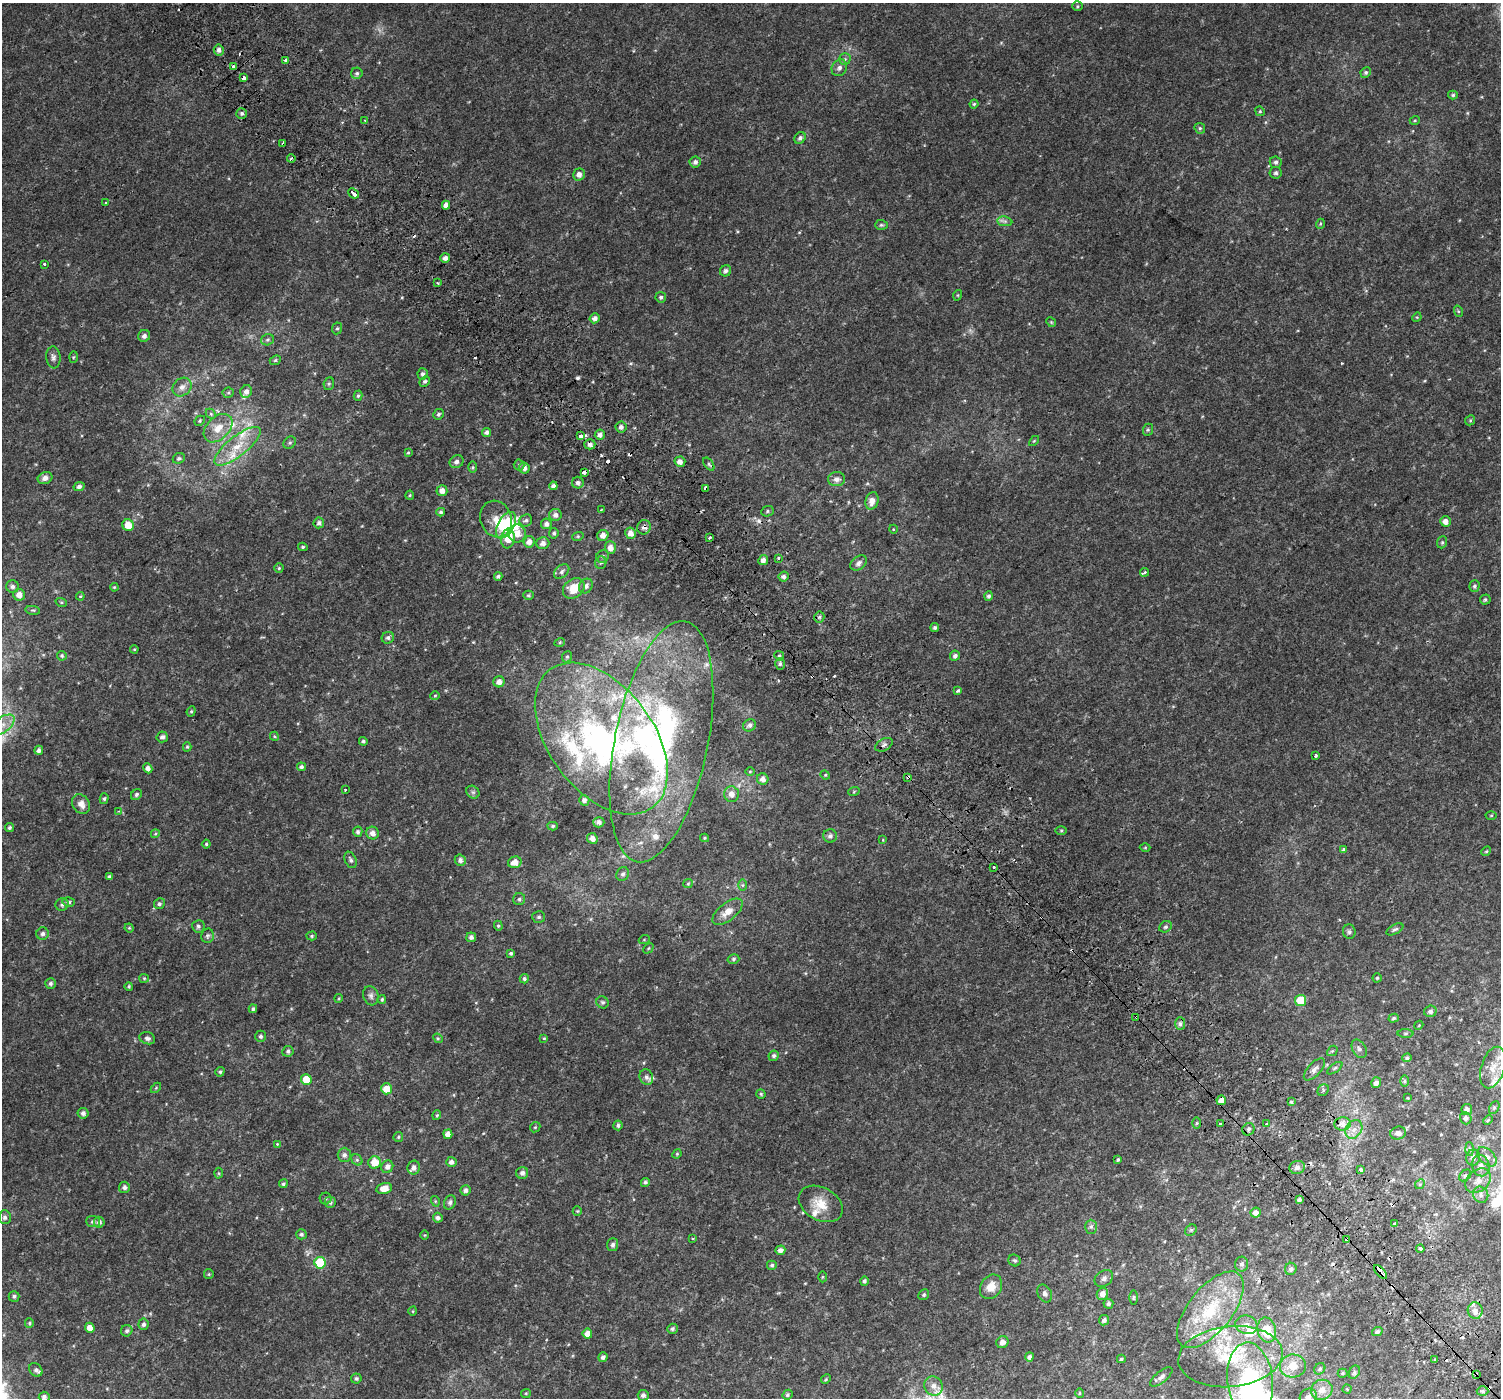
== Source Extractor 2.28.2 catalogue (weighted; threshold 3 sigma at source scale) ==
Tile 6 of 4 x 4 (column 2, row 2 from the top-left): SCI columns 1561-3059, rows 3004-4399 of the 6106 x 6071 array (HDU 1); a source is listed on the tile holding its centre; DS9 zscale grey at full resolution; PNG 1503 x 1400 px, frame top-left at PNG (2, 3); each listed source drawn as its Kron ellipse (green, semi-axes under 4 px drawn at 4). Shown black and unused: <1% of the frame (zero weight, under 2 of 3 exposures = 3% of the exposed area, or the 3 px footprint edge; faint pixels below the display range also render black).
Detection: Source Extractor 2.28.2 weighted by HDU 2 'WHT'; one run over the whole footprint, this tile lists its part. Background 0.0101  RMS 0.0049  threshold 0.0222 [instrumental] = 3 sigma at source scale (4.5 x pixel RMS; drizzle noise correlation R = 1.50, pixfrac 1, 0.0396/0.0396 arcsec/px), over >= 5 px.
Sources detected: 425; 3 too faint to see at this stretch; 5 inside a brighter object's white glare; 15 cosmic-ray / hot-pixel residue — neither listed nor drawn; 25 inside a brighter listed object's ellipse — not listed separately; the other 377 listed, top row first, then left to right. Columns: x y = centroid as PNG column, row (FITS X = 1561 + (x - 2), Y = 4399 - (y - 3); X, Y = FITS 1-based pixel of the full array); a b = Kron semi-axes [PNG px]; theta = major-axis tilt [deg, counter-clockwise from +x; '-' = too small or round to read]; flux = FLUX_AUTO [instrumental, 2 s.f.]
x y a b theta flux
1078 6 5 4 - 0.58
219 50 5 5 - 1.7
845 59 6 6 - 0.88
285 60 3 3 - 3.5
233 67 3 3 - 3.6
839 68 9 7 56 1.9
1366 72 5 5 - 0.94
357 73 6 5 - 1
243 78 3 3 - 14
1453 95 5 4 - 0.66
974 104 4 4 - 0.62
1260 111 5 4 - 0.58
242 113 5 5 - 0.95
364 120 3 2 - 0.4
1415 120 5 3 - 0.47
1200 128 6 5 - 0.75
800 138 6 5 - 1.1
283 144 3 3 - 1.4
291 158 4 3 - 1.4
695 162 6 5 - 1.3
1276 162 6 5 - 1.2
1276 173 6 6 - 0.91
579 174 6 6 - 2.1
353 193 6 3 -43 7.9
106 202 3 2 - 0.43
446 205 4 4 - 2.1
1005 221 7 5 -6 1.2
1320 224 5 3 - 0.42
881 225 6 5 - 0.76
445 258 5 4 - 1.9
44 264 3 3 - 1.5
726 271 6 5 - 1.4
437 283 3 2 - 0.61
958 295 5 3 - 0.39
661 297 5 5 - 0.98
1458 311 6 3 -71 0.52
1417 317 5 4 - 0.42
595 318 5 5 - 2
1051 322 5 4 - 0.51
337 328 6 5 - 0.66
144 336 6 6 - 1.7
268 340 6 5 - 0.91
53 357 11 7 -84 1.6
73 357 6 4 88 0.52
275 360 6 4 23 0.67
423 374 5 5 - 1.4
425 381 6 4 42 0.99
329 384 6 5 - 0.73
182 387 10 8 42 2.7
246 391 6 5 - 2
228 393 6 5 - 0.77
358 396 5 4 - 0.7
211 414 6 4 -46 0.75
438 414 5 5 - 0.84
1470 420 5 4 - 0.56
200 421 5 4 - 0.6
621 427 5 5 - 1.6
218 428 17 11 44 7
1148 430 6 5 - 0.71
487 432 4 4 - 1.4
600 435 5 5 - 1.8
580 436 3 3 - 15
1034 441 6 3 44 0.47
290 443 7 5 43 0.85
590 444 5 5 - 1.7
237 446 28 10 38 10
408 453 4 4 - 0.49
179 458 6 5 - 1
456 462 7 6 - 1.6
680 462 5 5 - 2.5
709 464 7 4 -53 0.92
519 465 5 5 - 0.71
473 467 5 4 - 0.55
524 468 5 5 - 1.8
584 473 3 3 - 8.4
45 478 7 5 21 2.3
836 479 8 7 - 2.4
578 483 6 6 - 1.5
553 486 4 4 - 1.5
79 487 5 4 - 1.4
706 489 4 3 - 2.2
442 491 5 5 - 2.8
410 495 4 4 - 0.49
872 501 9 6 74 3.4
601 510 3 3 - 0.33
767 511 6 5 - 0.75
441 512 4 4 - 0.86
555 515 6 6 - 1.8
496 519 18 15 -71 7.1
526 520 6 5 - 1.1
1445 521 5 5 - 2.6
319 523 5 5 - 1.4
546 524 5 5 - 1.6
128 525 6 5 - 6.5
506 525 14 8 60 19
644 527 7 6 - 1.8
893 529 4 3 - 0.32
554 533 5 4 - 0.92
630 533 6 5 - 3
517 534 9 8 - 4.1
603 535 6 5 - 2.6
578 536 6 4 18 0.52
508 538 10 7 82 8.8
710 538 3 3 - 2.2
529 542 6 5 - 2.7
1442 542 6 5 - 0.75
543 543 6 6 - 2.3
303 547 5 4 - 0.64
610 548 6 5 - 3.2
603 556 6 6 - 0.94
779 558 3 2 - 0.65
763 560 5 4 - 2.1
601 563 6 5 - 0.98
859 563 9 6 38 1.7
279 568 4 4 - 0.62
562 572 9 6 41 1.6
1144 572 5 3 - 1.5
498 576 4 4 - 1
784 577 5 5 - 1.4
586 586 8 6 53 2
1474 586 6 5 - 1
13 587 6 6 - 1.4
114 587 4 3 - 0.46
574 588 12 9 37 8.8
19 595 6 5 - 3.1
528 595 5 4 - 0.71
80 596 4 4 - 0.68
989 596 5 4 - 1.1
1485 600 5 5 - 0.87
61 602 6 3 -18 0.51
33 610 7 3 -8 0.71
819 617 5 5 - 0.82
935 628 4 4 - 0.95
388 638 6 6 - 1
560 642 5 3 - 0.51
134 649 4 4 - 0.47
62 656 5 4 - 0.71
779 656 5 4 - 0.79
955 656 5 5 - 1.3
567 657 6 4 67 0.72
780 664 6 5 - 0.99
499 682 5 5 - 2.7
958 691 3 3 - 1.7
435 696 5 4 - 0.52
191 711 5 4 - 0.65
2 725 14 7 37 4.4
749 725 7 6 - 1.4
274 736 5 4 - 0.52
162 737 6 5 - 1.5
601 739 86 52 -53 150
363 741 4 3 - 0.77
661 742 123 46 78 150
884 745 9 5 30 1.4
187 747 4 4 - 0.58
39 750 4 4 - 1.4
1316 756 3 3 - 0.74
301 767 4 4 - 1.1
148 768 5 4 - 1.9
750 772 5 3 - 0.39
825 775 5 4 - 0.53
908 777 4 3 - 2.2
763 779 6 5 - 2.5
345 790 4 3 - 0.77
854 791 6 3 20 0.54
473 792 7 6 - 1
731 794 8 7 - 3
136 795 6 5 - 1
104 799 5 4 - 0.78
584 800 5 5 - 1.5
81 804 11 8 -56 3
119 811 3 3 - 0.42
1491 815 5 3 - 0.4
599 822 5 5 - 1.8
553 826 5 4 - 0.72
10 828 4 4 - 0.9
1061 830 6 4 1 0.62
358 832 5 4 - 1
373 833 6 6 - 2.7
155 834 4 3 - 0.43
830 836 7 6 - 1.5
592 838 5 5 - 2.6
704 838 4 4 - 0.51
883 840 3 3 - 0.41
206 844 4 4 - 0.62
1145 847 5 3 - 0.44
1344 850 4 3 - 0.86
1486 851 5 4 - 0.54
351 860 9 5 -64 1.2
460 860 5 5 - 1.6
515 862 7 5 18 3.8
994 867 3 3 - 2.2
623 874 7 6 - 1.3
109 877 4 4 - 0.87
688 884 5 4 - 0.57
743 885 6 4 90 0.61
519 899 6 6 - 0.99
69 902 6 5 - 0.94
62 904 6 6 - 1.1
159 904 6 5 - 0.97
728 912 18 8 38 5.1
539 917 6 5 - 1
198 926 6 6 - 1.1
498 926 5 4 - 0.58
1165 927 6 5 - 0.93
129 928 4 4 - 0.51
1395 929 9 4 28 0.99
1349 932 7 6 - 1.1
42 934 6 6 - 1.3
207 936 7 6 - 1
312 936 5 4 - 0.66
471 937 5 5 - 1.6
644 940 5 3 - 0.43
648 948 6 3 46 0.47
511 953 4 4 - 0.83
733 959 6 4 16 0.81
144 978 5 4 - 0.52
1377 978 4 4 - 0.67
524 979 4 4 - 0.87
50 983 5 5 - 1.1
129 986 4 3 - 0.57
371 996 10 7 -73 1.6
339 998 4 3 - 0.43
382 999 4 3 - 0.59
1301 1000 5 5 - 14
602 1002 6 5 - 1
253 1009 4 4 - 0.87
1430 1011 6 5 - 1.4
1136 1017 4 3 - 1.9
1394 1018 5 4 - 0.8
1180 1024 6 5 - 1.3
1419 1025 4 3 - 0.38
1405 1033 8 4 1 0.72
261 1036 5 5 - 1
147 1038 8 6 -18 1.4
438 1038 5 4 - 0.51
544 1038 4 3 - 0.44
1359 1049 10 6 -61 1.6
288 1051 5 5 - 1.1
1332 1051 6 4 42 0.61
774 1056 5 5 - 1.1
1407 1058 4 4 - 0.9
1493 1067 21 11 73 6.6
1335 1068 9 4 36 0.89
1314 1069 14 6 47 2.1
220 1072 5 4 - 0.74
646 1077 8 6 -67 1.5
306 1079 5 5 - 9.7
1405 1081 6 4 90 0.6
1376 1083 5 5 - 2
156 1088 6 4 45 0.51
386 1089 5 5 - 5.9
1323 1090 6 5 - 0.82
761 1094 4 4 - 0.63
1408 1098 4 2 - 0.32
1221 1100 5 5 - 3.3
1291 1102 4 4 - 0.78
1494 1108 7 5 63 0.82
1467 1109 5 5 - 1.7
83 1113 5 5 - 1.5
437 1115 5 3 - 0.56
1466 1118 6 5 - 1.4
1488 1120 5 4 - 0.64
1196 1123 5 3 - 0.56
1220 1124 3 3 - 1.7
1267 1124 4 3 - 0.65
1343 1124 8 6 6 4.3
618 1125 5 4 - 1
535 1127 5 4 - 0.57
1248 1129 6 6 - 1.2
1354 1129 10 7 56 3
1398 1133 8 6 14 1.9
448 1134 5 4 - 3
398 1137 5 4 - 0.6
277 1144 3 3 - 0.33
1470 1149 7 4 -88 0.83
677 1154 5 4 - 0.52
344 1155 7 6 - 1.6
1487 1157 11 7 -47 2.4
1473 1158 8 7 - 2
357 1160 6 5 - 0.81
1118 1160 3 3 - 0.56
374 1162 6 6 - 6.9
451 1162 5 5 - 1.9
1481 1166 11 8 -77 2.5
387 1167 6 6 - 2
414 1168 7 6 - 2.1
1297 1168 8 6 13 2
1361 1169 3 3 - 1.3
219 1173 5 3 - 0.48
522 1173 6 6 - 1.6
1465 1175 7 5 39 0.99
1478 1181 14 10 39 4.1
645 1182 4 4 - 0.84
283 1184 4 4 - 0.77
1420 1184 5 4 - 0.7
124 1187 5 5 - 1.5
384 1188 8 5 14 4.3
465 1190 5 5 - 1.4
1481 1195 8 7 - 1.7
326 1199 6 6 - 0.78
1299 1200 4 4 - 1.5
435 1201 5 3 - 0.46
330 1202 6 6 - 0.89
450 1202 7 5 65 1.3
821 1204 23 16 -29 8.4
577 1211 5 4 - 0.47
1256 1213 5 5 - 2.5
5 1217 7 6 - 1.4
438 1218 5 4 - 1.3
93 1222 7 5 -4 1.4
99 1222 5 5 - 1.5
1394 1223 3 2 - 0.71
1091 1227 7 6 - 1.2
1191 1230 6 5 - 0.72
301 1234 5 5 - 0.9
425 1235 5 3 - 0.36
693 1238 4 3 - 0.48
1347 1239 4 3 - 2.9
612 1245 6 5 - 1.3
1420 1249 4 3 - 1.5
780 1250 5 4 - 1.9
1014 1260 6 5 - 0.86
320 1263 6 5 - 17
1241 1264 7 6 - 1.4
772 1265 5 4 - 0.8
1291 1269 6 5 - 1.1
1380 1272 8 3 -48 9
209 1274 5 4 - 0.55
823 1277 5 3 - 0.45
1104 1278 10 7 35 1.8
864 1281 4 4 - 1.1
991 1287 13 10 58 5.4
1045 1293 9 6 -64 1.7
1102 1294 6 5 - 2.7
924 1295 6 5 - 0.75
14 1296 5 5 - 0.97
1133 1298 7 3 90 0.56
1108 1304 5 5 - 1.1
1210 1310 46 22 51 31
413 1311 5 3 - 0.37
1475 1311 8 7 - 3
1104 1320 5 5 - 1.4
29 1323 5 4 - 0.59
143 1324 6 5 - 1.2
1246 1325 11 9 -17 3.3
90 1328 5 4 - 3
672 1329 5 5 - 0.91
1267 1330 12 9 -74 13
127 1331 6 5 - 1.2
1377 1332 5 4 - 1.1
587 1334 5 5 - 3.6
1002 1342 6 5 - 2.2
603 1357 5 4 - 1.3
1029 1357 4 4 - 1.6
1230 1357 52 30 6 38
1121 1359 4 3 - 0.68
1435 1359 3 2 - 0.68
1293 1366 13 11 3 7.3
1320 1369 6 5 - 0.88
36 1370 7 6 - 1.5
1354 1372 7 5 62 0.98
1343 1373 5 4 - 0.59
1476 1374 4 3 - 0.67
1161 1377 13 5 39 1.7
356 1378 5 5 - 0.9
826 1379 5 4 - 0.49
1250 1381 38 23 -84 79
934 1386 10 9 - 2.9
1347 1389 4 4 - 0.43
1322 1390 11 10 - 4.6
1483 1391 6 4 -1 1
526 1393 5 4 - 0.52
1079 1393 5 3 - 0.44
643 1395 5 5 - 1.4
787 1395 5 4 - 0.82
44 1397 5 5 - 1.3
1308 1397 9 7 36 2.1
Overlapping masked pixels (flux is a lower limit): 11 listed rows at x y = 243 78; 283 144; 584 473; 706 489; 644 527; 908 777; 1136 1017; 1343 1124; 1347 1239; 1380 1272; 1476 1374
Isophote crosses this tile's border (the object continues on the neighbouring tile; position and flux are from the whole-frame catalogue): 4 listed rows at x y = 2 725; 1250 1381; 44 1397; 1308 1397